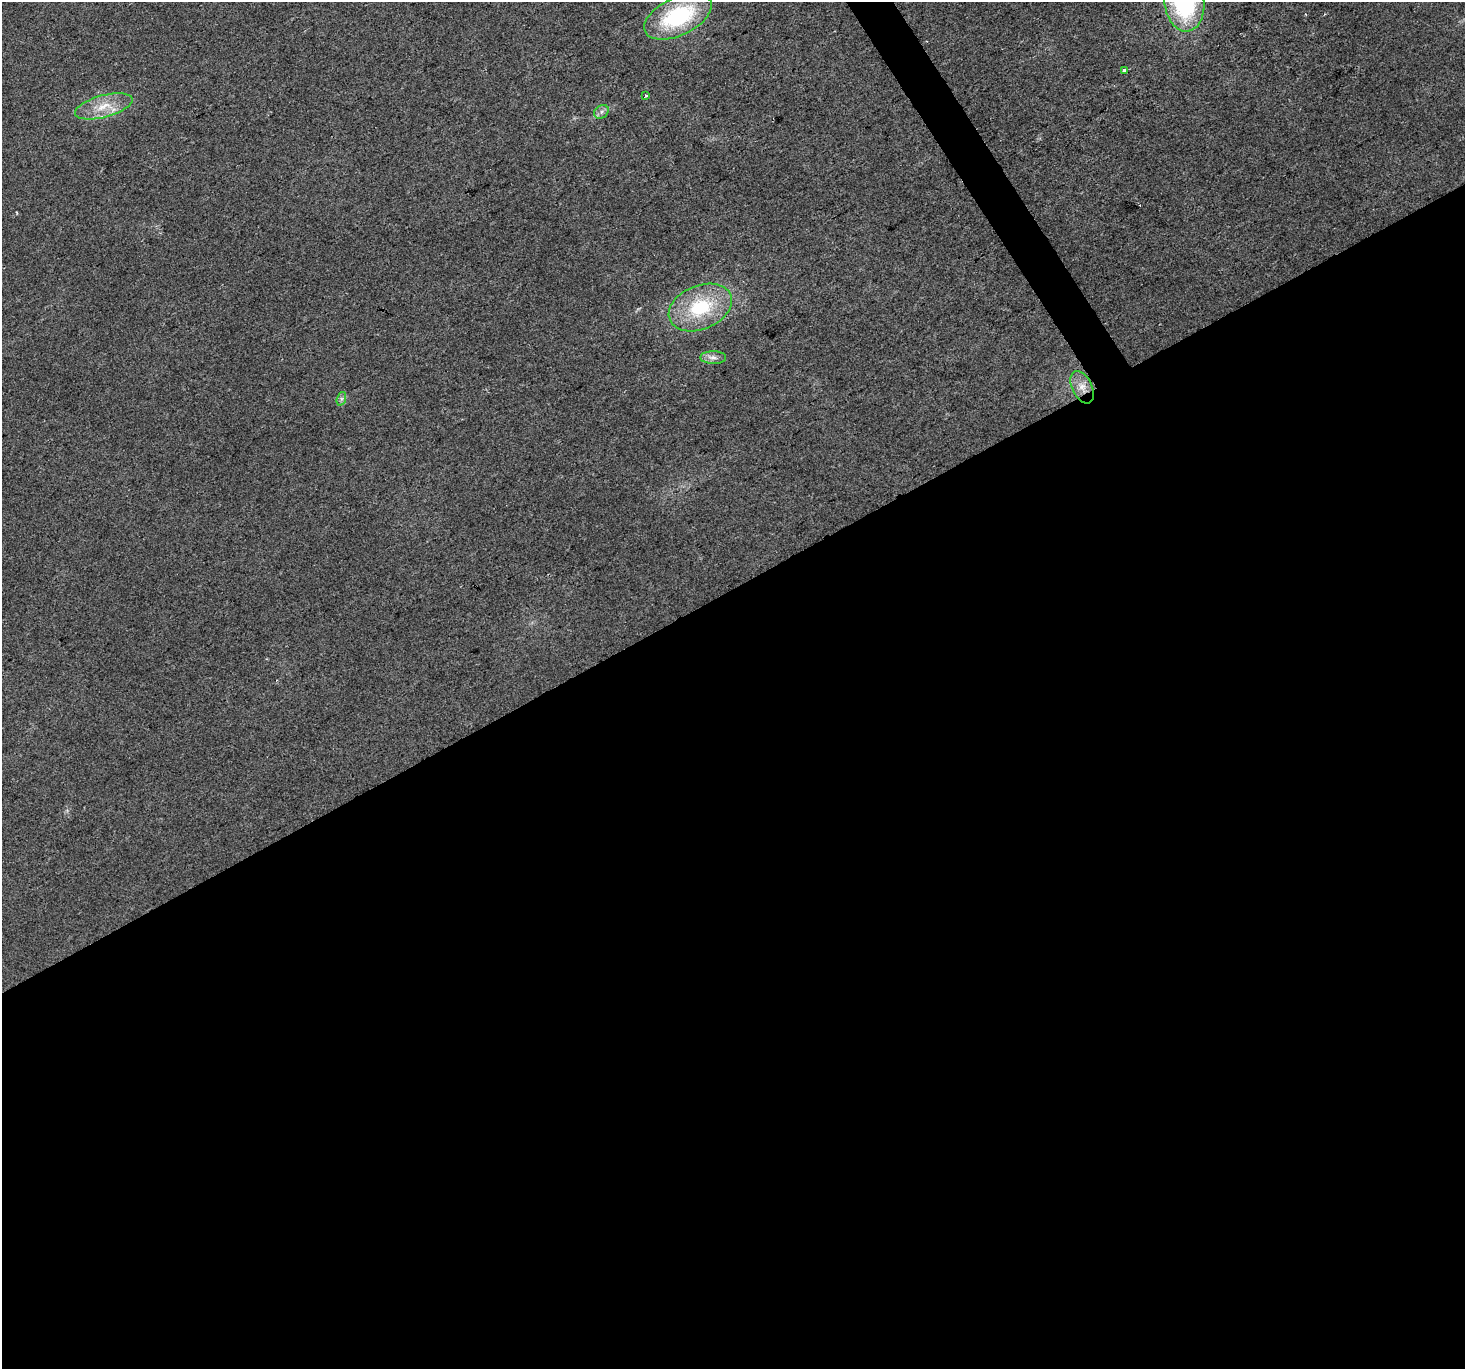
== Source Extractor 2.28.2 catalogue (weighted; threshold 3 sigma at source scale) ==
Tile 15 of 4 x 4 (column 3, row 4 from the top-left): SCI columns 2929-4391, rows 175-1541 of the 5854 x 5756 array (HDU 1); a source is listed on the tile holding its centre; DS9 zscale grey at full resolution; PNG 1467 x 1371 px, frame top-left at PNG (2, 2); each listed source drawn as its Kron ellipse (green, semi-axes under 4 px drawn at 4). Shown black and unused: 58% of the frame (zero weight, under 2 of 3 exposures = <1% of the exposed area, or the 3 px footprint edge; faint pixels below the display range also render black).
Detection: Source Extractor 2.28.2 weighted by HDU 2 'WHT'; one run over the whole footprint, this tile lists its part. Background 0.0237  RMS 0.0063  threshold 0.0281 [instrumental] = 3 sigma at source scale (4.5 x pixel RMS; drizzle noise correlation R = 1.50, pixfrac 1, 0.0396/0.0396 arcsec/px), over >= 5 px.
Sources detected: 11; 1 cosmic-ray / hot-pixel residue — neither listed nor drawn; the other 10 listed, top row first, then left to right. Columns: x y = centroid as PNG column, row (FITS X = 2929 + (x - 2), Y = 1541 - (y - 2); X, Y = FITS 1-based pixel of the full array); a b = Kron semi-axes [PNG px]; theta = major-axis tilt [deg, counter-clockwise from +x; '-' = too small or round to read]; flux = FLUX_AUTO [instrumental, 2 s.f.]
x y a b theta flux
1184 2 29 20 -83 83
678 16 36 19 25 61
1124 70 3 3 - 8.4
646 96 4 3 - 0.72
104 106 30 11 15 14
601 112 8 6 38 2.1
700 308 33 22 23 41
713 358 13 6 0 3.2
1082 387 17 10 -65 7
341 399 7 4 71 1.5
Overlapping masked pixels (flux is a lower limit): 1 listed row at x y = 1082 387
Isophote crosses this tile's border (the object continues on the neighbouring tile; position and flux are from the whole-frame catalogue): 1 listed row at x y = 1184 2